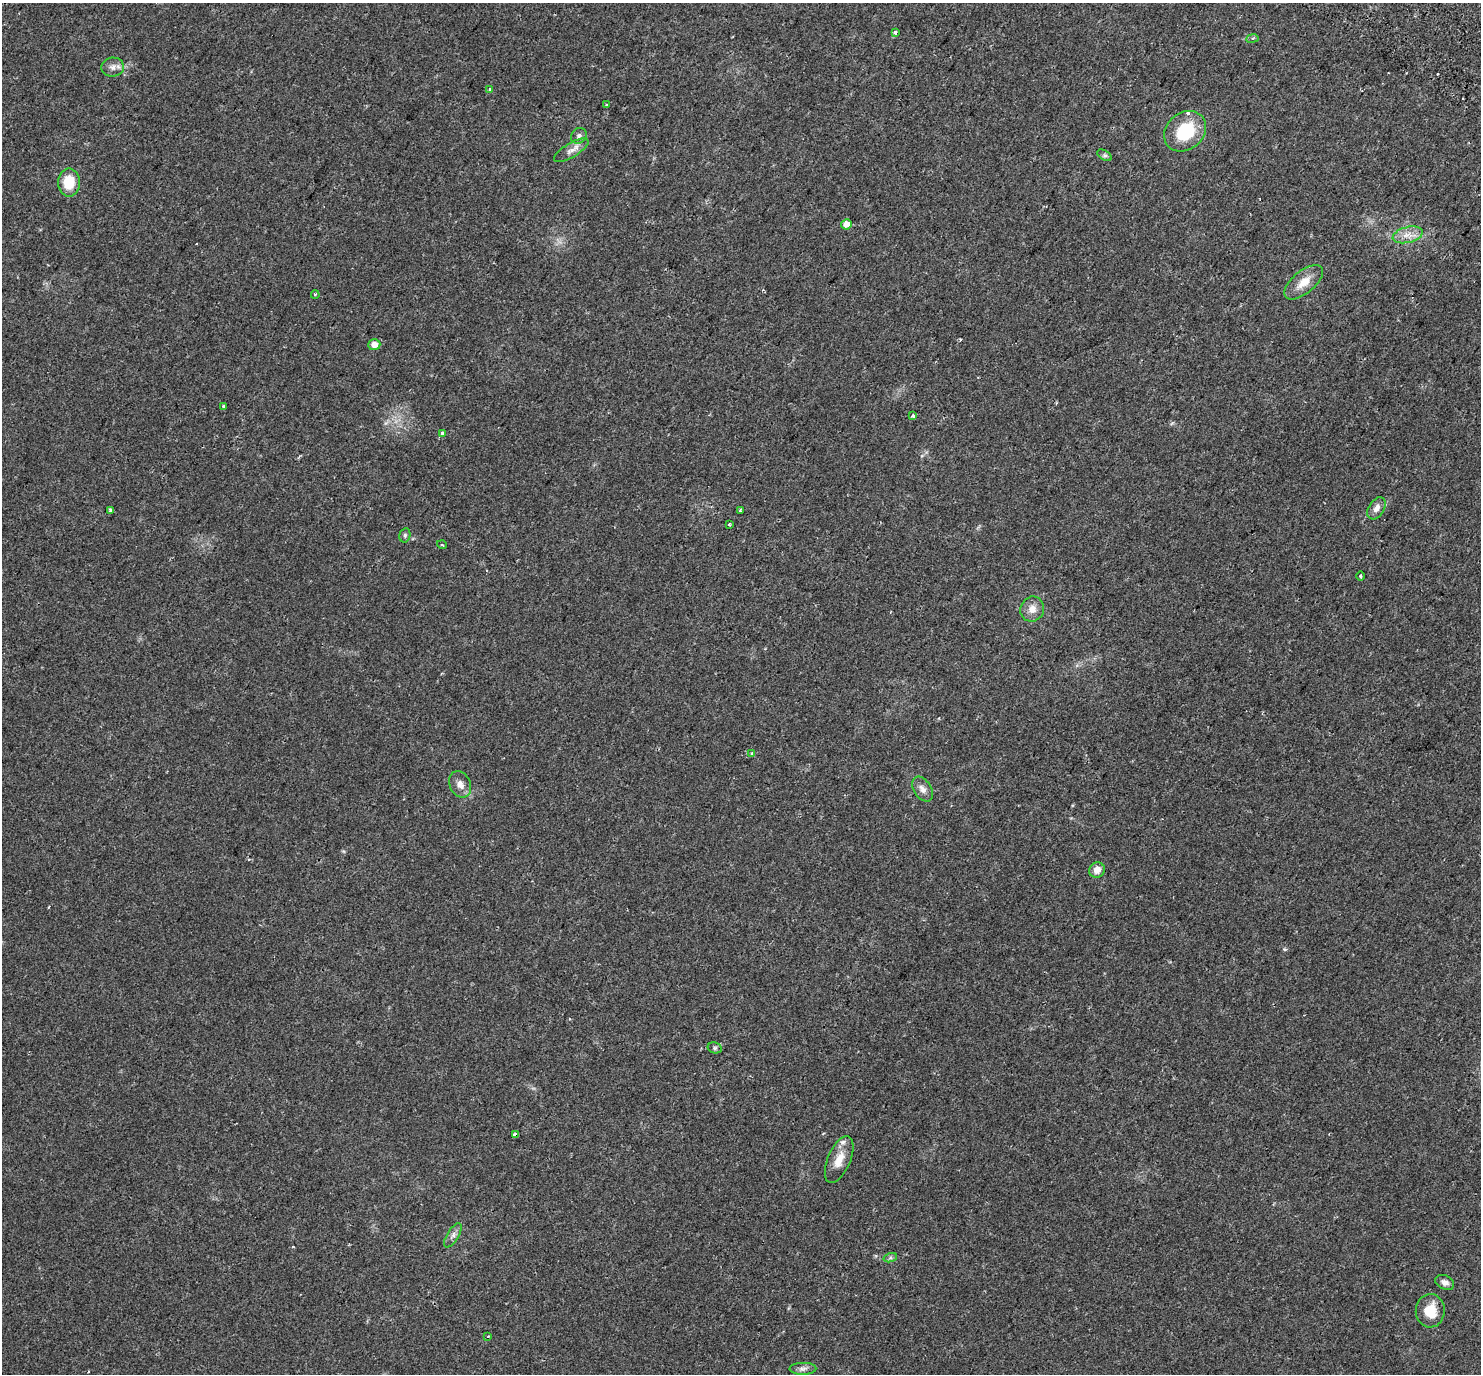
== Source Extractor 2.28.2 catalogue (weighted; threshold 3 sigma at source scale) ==
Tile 10 of 4 x 4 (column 2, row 3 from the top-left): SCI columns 1557-3035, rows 1722-3093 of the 6063 x 6123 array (HDU 1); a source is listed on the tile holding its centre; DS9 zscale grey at full resolution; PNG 1483 x 1376 px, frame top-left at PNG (2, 3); each listed source drawn as its Kron ellipse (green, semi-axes under 4 px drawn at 4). Shown black and unused: <1% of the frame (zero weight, under 2 of 3 exposures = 5% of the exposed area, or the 3 px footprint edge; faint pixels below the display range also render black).
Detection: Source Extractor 2.28.2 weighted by HDU 2 'WHT'; one run over the whole footprint, this tile lists its part. Background 0.0333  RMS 0.0039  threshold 0.0174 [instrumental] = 3 sigma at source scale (4.5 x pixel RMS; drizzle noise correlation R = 1.50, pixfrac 1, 0.0396/0.0396 arcsec/px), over >= 5 px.
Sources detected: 43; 2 cosmic-ray / hot-pixel residue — neither listed nor drawn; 2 inside a brighter listed object's ellipse — not listed separately; the other 39 listed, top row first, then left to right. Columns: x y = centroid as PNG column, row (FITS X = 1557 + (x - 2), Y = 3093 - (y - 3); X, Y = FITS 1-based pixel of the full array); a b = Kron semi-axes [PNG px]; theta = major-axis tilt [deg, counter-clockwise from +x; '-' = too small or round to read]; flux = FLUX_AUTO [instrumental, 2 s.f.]
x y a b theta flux
895 32 3 3 - 1.4
1252 38 6 3 9 0.53
113 67 11 9 6 2
490 90 3 3 - 0.68
606 105 3 2 - 0.35
1185 131 23 18 40 16
579 136 8 7 - 1.2
571 150 19 7 31 2.5
1104 155 8 4 -31 0.79
69 182 14 11 90 8.7
846 224 5 5 - 3.1
1408 235 15 8 14 3.5
1304 282 23 11 39 5.3
315 295 4 2 - 0.31
374 345 6 5 - 3.4
223 406 3 3 - 1.5
913 415 4 3 - 0.87
442 433 4 3 - 2.1
1376 508 12 7 58 2.3
111 510 4 3 - 2.5
740 511 3 2 - 0.49
729 524 4 3 - 0.36
405 535 7 5 76 0.76
442 545 5 3 - 0.32
1360 576 5 3 - 0.41
1032 609 13 11 62 3.2
752 754 3 3 - 1.2
460 784 14 10 -65 2.7
922 789 14 8 -57 2.2
1097 870 8 7 - 2.9
715 1048 7 5 -14 0.64
516 1134 4 3 - 3.5
839 1160 25 11 67 5.2
453 1235 14 6 59 1.5
890 1258 7 4 18 0.67
1445 1282 10 7 -27 1.7
1430 1311 17 14 -88 7.2
488 1336 4 3 - 0.3
803 1369 13 6 1 1.5
Overlapping masked pixels (flux is a lower limit): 1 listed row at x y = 516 1134